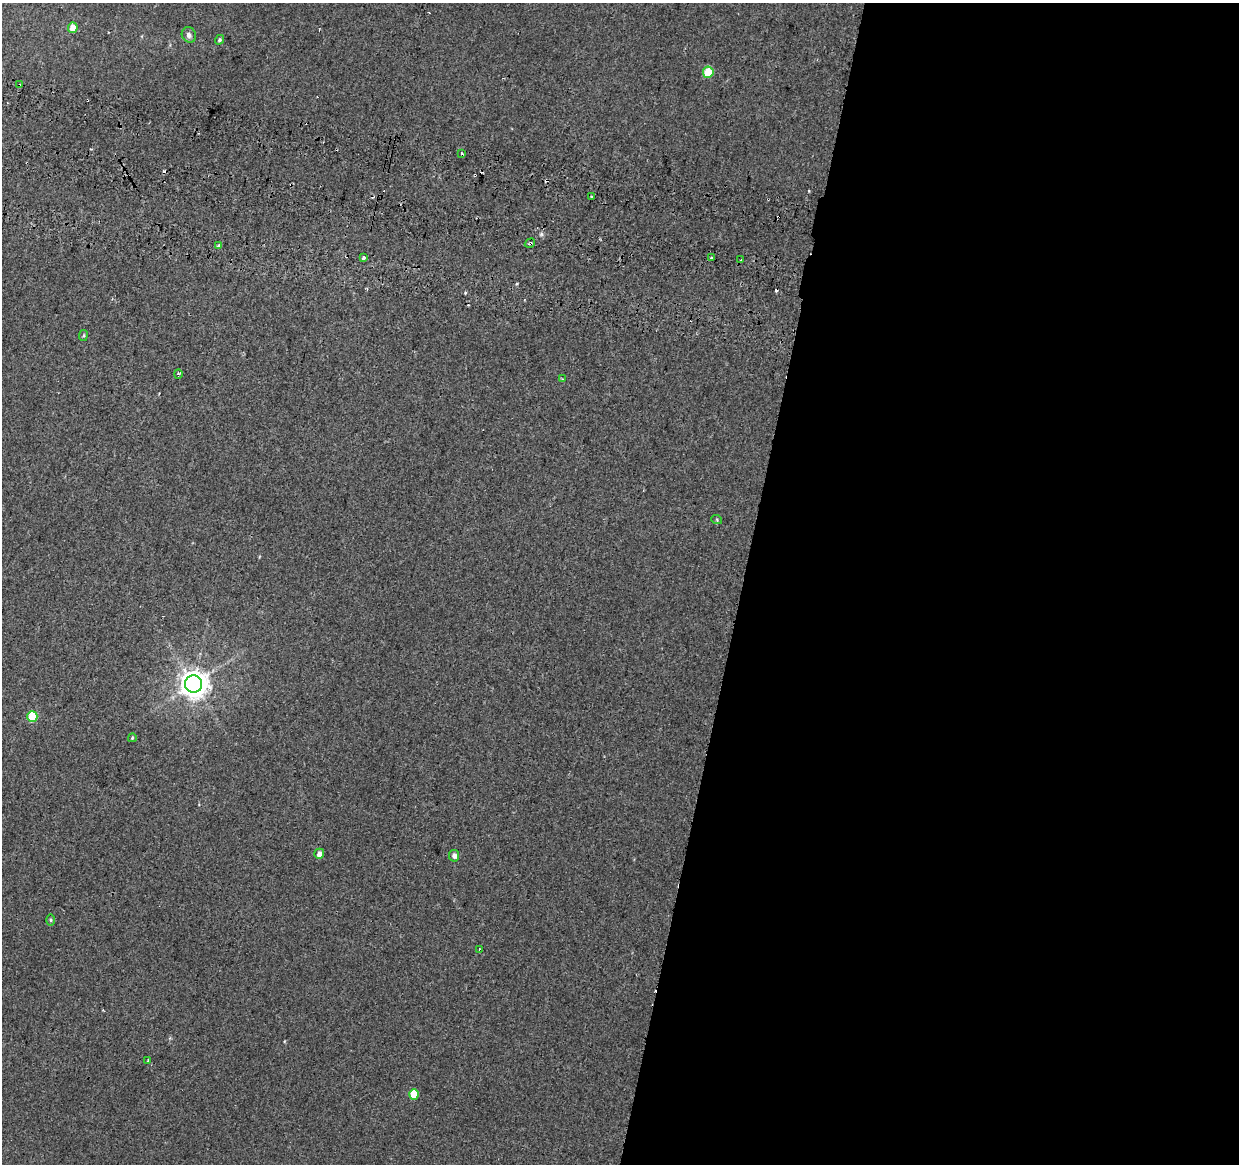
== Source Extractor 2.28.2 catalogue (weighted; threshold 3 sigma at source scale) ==
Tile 12 of 4 x 4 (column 4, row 3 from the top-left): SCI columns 3725-4961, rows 1444-2605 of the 4984 x 5270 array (HDU 1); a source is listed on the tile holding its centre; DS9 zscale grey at full resolution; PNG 1241 x 1166 px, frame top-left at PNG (2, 3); each listed source drawn as its Kron ellipse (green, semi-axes under 4 px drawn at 4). Shown black and unused: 40% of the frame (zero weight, under 2 of 3 exposures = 3% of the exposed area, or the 3 px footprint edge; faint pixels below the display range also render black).
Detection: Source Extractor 2.28.2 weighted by HDU 2 'WHT'; one run over the whole footprint, this tile lists its part. Background 0.00417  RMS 0.0043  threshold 0.0193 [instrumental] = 3 sigma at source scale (4.5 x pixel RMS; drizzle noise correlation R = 1.50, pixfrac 1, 0.0396/0.0396 arcsec/px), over >= 5 px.
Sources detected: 32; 7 cosmic-ray / hot-pixel residue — neither listed nor drawn; the other 25 listed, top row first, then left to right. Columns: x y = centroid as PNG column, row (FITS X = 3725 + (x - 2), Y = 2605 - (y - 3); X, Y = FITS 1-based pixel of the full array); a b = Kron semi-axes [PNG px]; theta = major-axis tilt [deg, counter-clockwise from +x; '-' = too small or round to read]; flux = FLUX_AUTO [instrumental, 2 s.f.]
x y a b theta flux
73 28 5 4 - 5.5
189 35 8 7 - 1.7
219 40 5 4 - 0.64
708 72 5 5 - 14
19 85 3 3 - 0.59
462 154 3 2 - 0.86
592 197 3 3 - 0.6
530 243 5 3 - 0.7
219 246 4 3 - 3.5
711 257 3 2 - 0.65
363 258 3 3 - 4.7
741 260 3 3 - 4.1
83 336 6 4 82 0.56
178 374 5 3 - 1.5
562 379 3 3 - 0.43
717 520 5 3 - 0.42
194 684 8 8 - 550
32 716 5 5 - 18
132 738 4 4 - 0.46
319 854 5 5 - 2.4
454 856 6 5 - 2.1
51 920 6 4 -90 0.61
480 949 3 3 - 0.47
148 1060 3 2 - 0.31
414 1094 5 4 - 8.9
Overlapping masked pixels (flux is a lower limit): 2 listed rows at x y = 19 85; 530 243